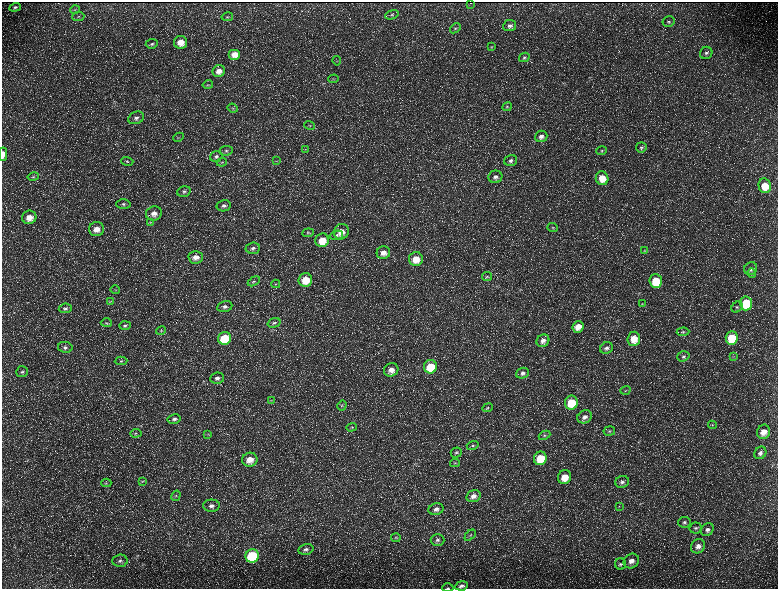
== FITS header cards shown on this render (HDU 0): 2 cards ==
NAXIS1  =                 1552 / length of data axis 1
NAXIS2  =                 1173 / length of data axis 2

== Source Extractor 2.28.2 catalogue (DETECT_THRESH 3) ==
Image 1552 x 1173 px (HDU 0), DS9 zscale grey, zoomed out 1/2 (1 PNG px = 2 x 2 image px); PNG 780 x 591 px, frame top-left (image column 1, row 1173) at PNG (2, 2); each listed source drawn as its Kron ellipse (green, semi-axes under 4 px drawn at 4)
Background 228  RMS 10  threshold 31.2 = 3 sigma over >= 5 px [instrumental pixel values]
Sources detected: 168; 35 cannot appear on this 1/2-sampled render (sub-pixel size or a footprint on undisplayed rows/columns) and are neither listed nor drawn; the other 133 listed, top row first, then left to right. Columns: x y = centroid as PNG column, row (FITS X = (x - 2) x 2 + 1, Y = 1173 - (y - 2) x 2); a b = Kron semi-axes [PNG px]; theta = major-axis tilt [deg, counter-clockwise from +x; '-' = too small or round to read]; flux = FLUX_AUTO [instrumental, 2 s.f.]
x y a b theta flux
471 3 2 1 - 520
15 7 6 4 21 4100
75 10 5 3 - 2300
392 15 7 3 21 3400
78 16 6 3 7 2200
227 17 6 4 11 3200
669 22 6 5 - 4400
510 26 6 5 - 6900
455 28 6 3 41 2800
180 42 7 6 - 24000
152 44 6 4 6 4400
491 47 3 2 - 1400
706 53 6 6 - 6000
235 54 6 5 - 22000
524 57 5 4 - 4000
337 61 5 3 - 2200
219 71 6 6 - 15000
334 79 5 3 - 2100
208 85 5 3 - 2000
507 107 5 4 - 2700
233 108 5 3 - 2200
136 118 8 6 24 7900
310 125 5 3 - 2500
541 136 6 5 - 10000
178 137 5 4 - 2500
641 147 5 5 - 4200
305 149 4 2 - 1300
226 151 6 5 - 4500
602 151 5 4 - 2800
3 154 6 3 -88 17000
216 156 6 5 - 5600
127 161 6 4 -16 3100
277 161 4 3 - 1600
511 161 6 5 - 6300
222 162 5 3 - 2100
33 177 6 3 12 2900
495 177 7 6 - 9500
602 178 7 6 - 33000
765 186 7 6 - 37000
184 192 7 5 16 5300
123 204 7 5 2 5400
224 206 7 5 12 6700
154 213 8 7 - 14000
29 217 7 6 - 21000
150 222 3 3 - 1900
553 228 5 4 - 2900
97 229 7 7 - 20000
341 232 8 7 - 21000
308 233 6 4 5 3000
336 235 7 4 15 4500
322 240 7 6 - 32000
253 248 7 5 5 7100
644 251 4 3 - 1900
383 253 7 6 - 16000
196 257 7 6 - 15000
416 259 7 7 - 30000
751 269 7 6 - 8500
752 273 5 3 - 3400
487 276 5 3 - 2600
305 280 7 6 - 41000
254 281 6 4 28 3800
656 281 7 6 - 65000
276 284 4 2 - 1500
115 290 5 3 - 1900
110 301 4 3 - 1900
746 303 7 6 - 89000
643 304 3 3 - 1500
225 307 8 5 10 8000
737 307 6 5 - 4400
65 308 6 4 7 4100
106 323 5 3 - 2100
274 323 6 4 17 4600
125 325 6 4 2 4100
578 327 6 5 - 22000
161 331 5 3 - 2200
683 332 6 4 4 3600
225 338 6 6 - 89000
732 338 7 6 - 73000
634 339 7 6 - 31000
543 341 7 6 - 9900
65 347 7 5 -10 6400
606 348 6 5 - 6900
683 356 6 5 - 5000
734 356 3 2 - 1100
121 361 6 4 3 3300
430 367 7 6 - 63000
391 370 7 6 - 16000
22 372 6 5 - 4600
522 373 6 5 - 7000
217 378 7 5 9 8400
625 390 5 4 - 2700
271 400 3 2 - 1100
571 403 7 6 - 52000
342 406 5 4 - 2900
487 408 5 3 - 2500
585 417 8 6 30 11000
174 419 6 5 - 5400
712 425 4 4 - 2300
352 427 5 4 - 2700
609 431 6 5 - 3900
764 432 7 6 - 22000
136 433 6 3 5 2900
208 434 4 3 - 1700
544 435 6 4 26 3400
473 446 6 4 17 3700
456 452 5 5 - 4100
760 453 7 5 53 8000
540 458 7 6 - 52000
250 460 7 7 - 24000
455 463 5 3 - 2100
565 477 7 6 - 33000
142 481 4 4 - 2100
622 482 7 6 - 7300
106 483 5 3 - 2300
176 496 5 4 - 3600
473 496 7 6 - 13000
211 506 8 6 0 9300
619 507 3 2 - 1000
436 509 8 6 16 10000
684 522 6 5 - 5100
696 528 6 5 - 5000
707 529 7 6 - 7600
470 535 7 4 43 4100
396 538 5 3 - 2300
437 540 7 6 - 6600
698 546 7 6 - 12000
306 549 8 5 12 7300
252 556 7 6 - 160000
120 561 7 6 - 6900
631 561 8 7 - 15000
620 564 6 5 - 4300
462 586 6 4 8 6900
448 588 6 2 0 1400
At the frame edge (FLAGS 8, measured only in part): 2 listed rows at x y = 3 154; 448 588
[35 sub-pixel or undisplayed-footprint detections neither listed nor drawn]